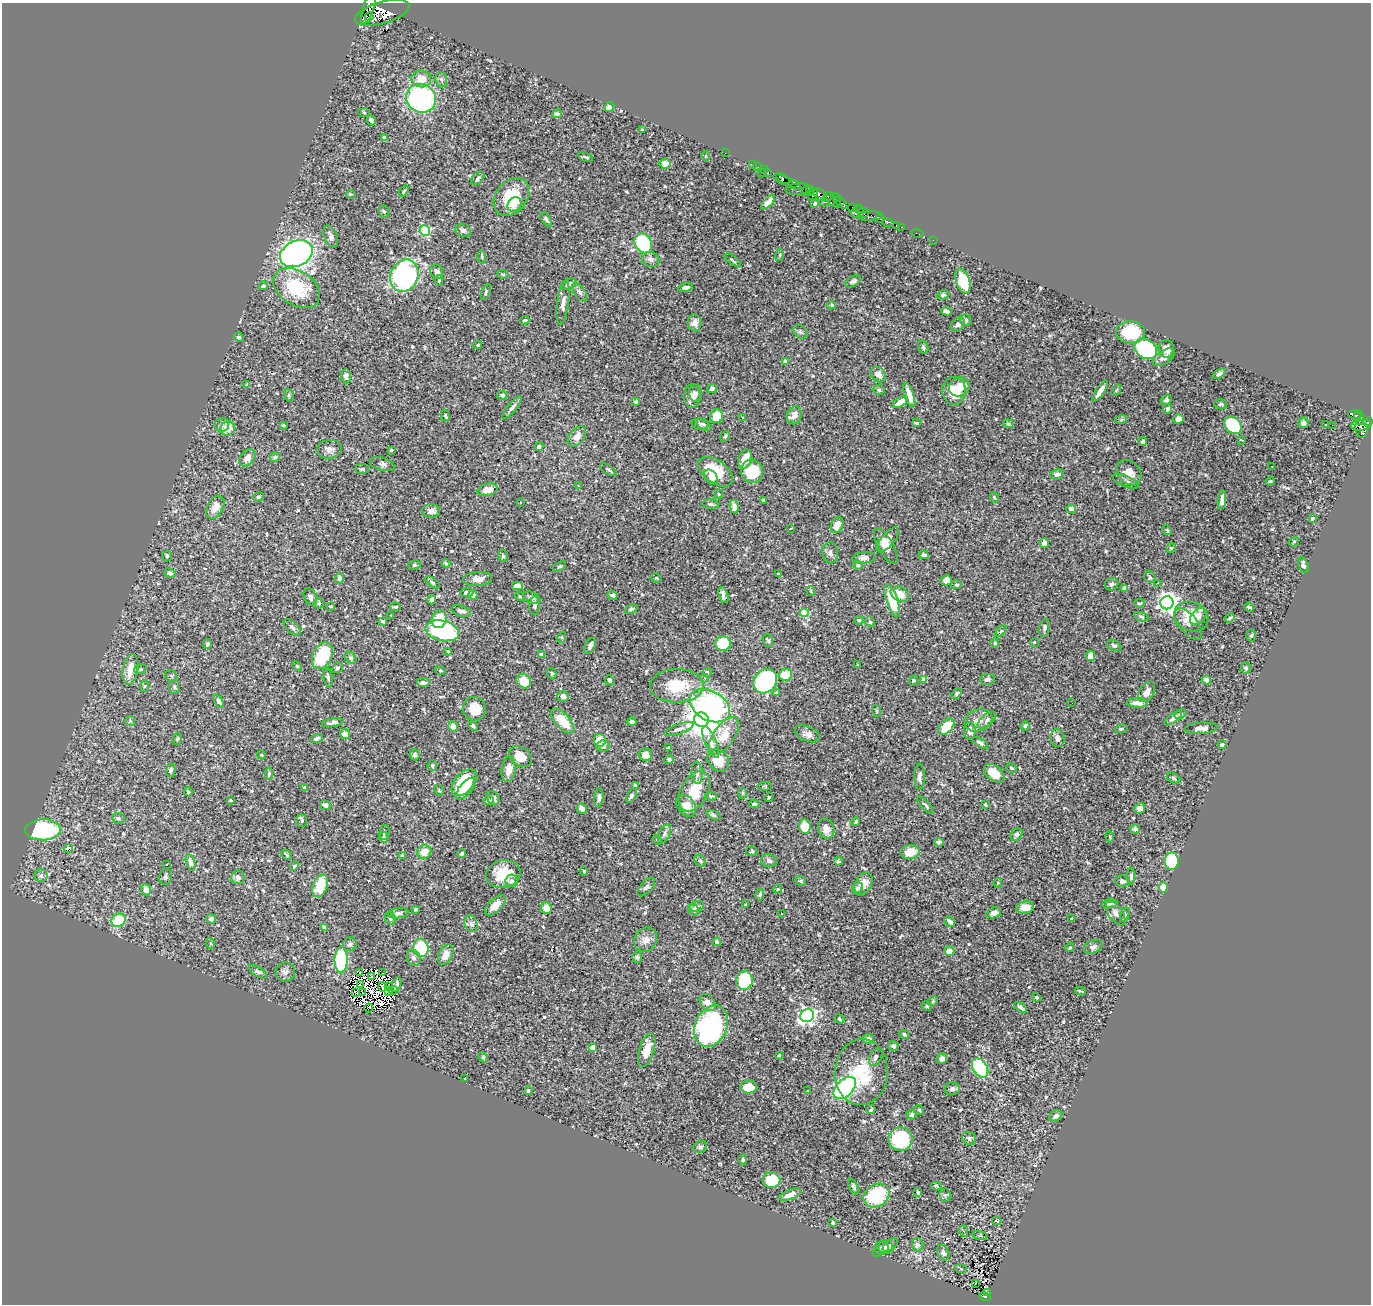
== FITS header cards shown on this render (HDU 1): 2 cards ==
NAXIS1  =                 1369
NAXIS2  =                 1302

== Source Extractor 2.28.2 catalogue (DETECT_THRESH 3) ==
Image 1369 x 1302 px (HDU 1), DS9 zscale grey, 1 PNG px = 1 image px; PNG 1373 x 1306 px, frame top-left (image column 1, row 1302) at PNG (2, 3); each listed source drawn as its Kron ellipse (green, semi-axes under 4 px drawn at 4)
Background 0.408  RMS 0.0095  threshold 0.0284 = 3 sigma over >= 5 px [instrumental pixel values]
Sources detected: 589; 5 with non-positive FLUX_AUTO (blend fragments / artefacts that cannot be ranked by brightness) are neither listed nor drawn; of the other 584, the 500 brightest by FLUX_AUTO listed and drawn (84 fainter detections omitted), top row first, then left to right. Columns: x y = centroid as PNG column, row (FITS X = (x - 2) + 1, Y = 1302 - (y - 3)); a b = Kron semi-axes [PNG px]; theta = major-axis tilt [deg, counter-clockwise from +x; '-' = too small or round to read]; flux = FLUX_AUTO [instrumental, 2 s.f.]
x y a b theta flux
369 7 18 5 71 3300
382 13 28 11 17 12000
369 17 4 4 - 1300
421 79 10 8 -6 7.7
441 80 8 6 -83 1.6
421 98 15 14 - 110
609 107 5 4 - 4
364 113 6 4 -4 0.7
557 114 5 4 - 1.8
371 120 5 3 - 2.5
642 130 4 3 - 0.7
384 138 4 4 - 4.4
725 153 2 2 - 2.4
706 156 5 4 - 0.64
585 157 8 3 -25 0.88
665 164 5 5 - 5
753 165 2 2 - 10
758 167 2 2 - 5.6
765 170 3 2 - 23
768 172 4 3 - 33
761 173 2 2 - 60
478 178 8 5 46 1.6
783 179 7 3 -32 420
787 182 16 4 -24 490
794 184 3 3 - 460
798 189 12 5 6 66
404 191 6 3 52 0.69
807 191 5 3 - 370
810 191 4 3 - 130
351 194 5 4 - 0.68
813 194 6 4 58 380
820 195 7 5 -40 500
828 196 4 3 - 170
511 197 21 15 52 25
840 201 10 3 -49 180
768 202 9 4 45 4.9
824 202 5 3 - 180
835 202 6 4 17 190
815 203 4 3 - 1.4
514 204 8 6 49 4.9
837 205 4 3 - 300
852 208 4 3 - 420
858 209 5 3 - 20
384 211 6 5 - 1
855 213 4 3 - 320
864 213 5 4 - 58
870 216 13 4 3 100
546 219 8 4 -56 1.5
880 219 4 3 - 650
888 222 6 4 -20 120
896 225 3 3 - 27
901 227 2 2 - 4600
463 230 8 6 -28 2.4
425 231 5 5 - 71
918 234 6 2 -19 8.2
331 236 11 6 -67 2.9
933 240 2 2 - 4.6
643 243 10 8 -61 49
296 254 17 12 25 280
780 255 6 3 73 0.7
482 257 7 3 -89 0.77
650 259 9 7 -23 2.4
733 260 10 2 -38 0.87
437 272 7 6 - 2.6
503 274 5 4 - 0.74
404 276 16 14 67 110
439 280 5 4 - 1.2
853 281 8 5 31 2
963 281 13 7 -71 20
569 284 9 5 25 1.7
263 286 5 3 - 1.5
686 287 7 4 13 2.2
297 288 25 17 -32 30
486 292 8 3 71 0.92
580 292 10 5 -53 2.1
943 295 6 4 22 1.1
563 303 22 6 82 3.9
832 305 4 4 - 0.72
946 311 5 4 - 2.5
525 320 5 4 - 0.88
966 320 6 5 - 1.5
694 323 8 7 - 3.5
958 324 7 6 - 3.1
800 332 7 6 - 1.3
1130 332 14 11 -3 30
239 337 5 4 - 1.3
478 345 4 3 - 0.71
923 347 7 5 -71 1.2
1146 349 12 9 -31 64
1166 349 8 7 - 5.2
1164 357 13 6 34 3.7
785 361 4 4 - 2.2
1219 374 7 4 33 1.5
878 375 8 7 - 4.8
346 376 7 5 -88 1.7
247 384 3 3 - 0.88
959 387 11 9 27 7.3
712 389 5 4 - 2.4
879 390 5 5 - 1.5
1116 390 6 4 58 0.81
954 391 14 12 -88 14
1100 391 12 4 56 4.4
696 393 8 6 -88 1.9
289 395 6 5 - 0.95
502 395 5 4 - 1.6
909 395 13 4 -72 6.1
692 396 11 8 86 3.5
1166 400 5 4 - 1.6
636 402 4 3 - 1.2
900 402 8 4 29 7.3
1220 404 6 4 1 0.95
512 408 14 4 51 2.5
1168 409 4 4 - 2.2
794 415 9 7 68 3.8
1355 415 6 3 -22 150
445 416 6 3 -74 0.89
717 416 7 6 - 12
742 418 3 2 - 1.2
1359 418 7 4 -79 300
1179 419 5 4 - 3.2
1121 420 6 4 20 0.94
1368 422 5 4 - 550
916 423 4 3 - 0.69
1303 423 5 5 - 2.2
700 424 8 5 -13 1.8
704 424 8 5 -39 1.9
1008 424 5 4 - 0.93
222 425 7 7 - 2.7
283 425 4 3 - 0.66
1233 425 10 7 -48 37
1325 425 3 3 - 110
1332 425 3 2 - 100
1361 425 10 5 9 400
228 429 7 7 - 8.1
1361 429 9 6 -76 310
577 436 11 7 50 5.2
725 436 6 4 48 1
1242 440 3 2 - 0.83
1143 441 4 3 - 1.8
539 447 4 4 - 2
329 449 12 9 6 3
391 450 4 4 - 0.71
275 457 5 4 - 2
247 458 9 7 48 4.2
745 459 10 6 67 8.4
383 464 12 6 -15 2
1272 466 3 2 - 0.63
362 469 7 5 0 1.1
608 470 10 3 -33 1.1
752 471 12 11 - 21
716 472 19 11 -37 21
1129 473 14 10 -46 6.6
1057 474 7 5 9 1.9
711 477 9 6 -53 2.6
1126 481 14 5 -20 2.3
1270 481 5 4 - 0.8
578 486 3 2 - 0.85
487 490 10 6 13 6.8
719 494 4 4 - 0.68
258 497 6 4 13 1
994 497 5 3 - 0.7
763 500 3 3 - 0.99
1222 500 9 4 86 3.2
520 503 3 2 - 0.77
711 504 8 4 -5 1.4
215 507 12 8 61 5.1
734 507 7 4 -77 3.9
1071 509 5 4 - 2.8
431 511 9 7 -4 2.8
1312 518 4 4 - 1.2
837 525 8 6 67 5.9
790 529 3 2 - 0.93
1167 530 5 4 - 0.74
888 540 15 6 50 4.3
1294 542 5 4 - 0.72
1044 543 5 5 - 3.2
886 546 20 7 -61 7.2
1171 548 4 4 - 0.81
830 553 10 7 -83 2.2
924 555 5 3 - 1.2
167 556 5 5 - 0.86
503 556 6 4 -74 0.98
864 558 12 5 5 3.1
446 563 4 3 - 0.85
414 565 6 4 13 0.86
858 565 5 4 - 1.1
1303 565 8 5 -73 2
559 566 7 4 32 0.98
170 573 6 5 - 1.8
779 574 3 3 - 0.85
1150 577 6 5 - 1
340 578 6 4 84 2.1
656 578 5 4 - 0.85
478 579 14 7 5 4.9
946 580 5 5 - 4.8
432 582 8 4 -36 1.1
1157 583 3 2 - 1.5
1112 584 7 6 - 1.7
956 585 5 4 - 0.84
517 586 5 4 - 3.1
1124 588 4 4 - 4.5
811 591 5 4 - 0.7
467 592 6 4 5 2.7
900 594 10 6 -33 7.5
473 595 5 4 - 2.9
613 595 5 3 - 1.4
723 595 8 4 -72 2.5
520 596 5 3 - 0.7
310 597 9 6 -67 2.2
532 597 9 5 -23 2
432 600 4 4 - 1.7
892 601 17 5 -71 26
319 603 5 5 - 1.1
1139 603 5 4 - 0.96
1167 603 6 6 - 400
331 606 4 2 - 0.75
535 606 9 5 85 2
395 607 5 4 - 0.81
1249 607 5 4 - 0.76
631 609 7 4 25 1.3
461 611 10 5 -16 2.5
804 613 4 4 - 21
391 615 3 2 - 0.77
1141 617 7 4 -19 1
1191 617 17 14 -24 15
1198 617 10 7 50 3.7
1230 618 5 4 - 1.3
439 619 9 7 74 20
859 620 4 4 - 0.76
383 621 4 3 - 0.99
870 622 5 4 - 1.2
1188 624 19 9 -50 3.8
292 627 10 5 -42 1.8
1044 628 9 5 81 1.9
442 631 17 10 -13 81
1001 631 6 4 44 0.87
1251 636 6 4 86 0.9
562 637 6 4 72 0.74
768 640 6 5 - 1.1
1034 642 3 3 - 0.61
723 643 8 7 - 20
995 643 5 3 - 0.63
207 644 5 4 - 1.1
1114 645 8 5 -28 1.2
590 646 8 5 64 2.6
448 651 4 4 - 0.64
541 655 4 3 - 4.5
322 656 14 9 65 32
1091 656 5 4 - 7.5
351 658 7 5 -48 1.3
858 665 3 2 - 0.73
297 666 5 3 - 0.64
337 668 6 4 35 1.1
1246 668 5 5 - 2
130 669 16 7 79 9.5
140 669 6 5 - 0.96
440 671 5 4 - 0.77
707 672 4 4 - 2
552 673 5 4 - 1.1
786 675 6 6 - 11
171 676 6 5 - 1.1
328 678 10 3 -80 1.2
705 678 4 4 - 0.87
987 679 7 5 1 2
609 680 5 4 - 2
924 680 4 4 - 7
1206 680 5 4 - 3.1
524 681 8 6 -46 14
765 681 13 11 52 94
913 681 5 4 - 0.95
423 682 6 5 - 2.1
145 686 6 4 87 0.81
677 686 27 17 0 21
175 687 6 5 - 1.5
777 692 3 3 - 1.1
1147 692 11 7 58 4.4
956 694 6 4 52 1.2
563 696 6 5 - 2.3
219 701 7 4 -61 1.9
1072 703 2 2 - 1.9
1137 703 10 5 -2 4.3
710 706 22 14 -30 100
474 709 12 11 - 10
877 711 6 3 -71 0.64
1180 714 6 4 27 1.1
1173 718 10 4 36 1.8
701 720 7 7 - 1800
978 720 14 10 19 5.2
987 720 11 5 40 2.2
130 721 5 5 - 0.94
563 721 15 7 -48 17
632 722 4 4 - 2.7
333 723 11 4 9 1.9
453 726 5 5 - 4.2
473 726 5 4 - 1.4
1025 726 5 3 - 1.2
946 727 10 6 47 14
1201 728 16 5 4 3.2
679 729 15 5 20 2.5
1121 729 6 4 11 1.1
970 731 9 5 -87 3.5
345 734 5 4 - 5
807 734 13 7 -23 3.1
724 736 21 10 55 12
1058 738 9 7 -76 3.2
177 739 6 3 70 0.67
317 739 6 4 18 1.8
600 740 6 6 - 12
711 742 17 5 -67 3.2
980 743 9 4 -31 1.6
1222 744 4 3 - 1.4
603 746 6 5 - 2
669 748 4 3 - 1.2
261 755 4 4 - 0.62
415 755 5 5 - 1.7
646 755 6 6 - 4.6
520 756 12 9 -34 11
669 760 4 4 - 1.6
718 760 12 9 -46 11
432 765 5 4 - 1
1011 768 6 4 -27 0.72
508 769 13 7 83 5.4
171 770 6 5 - 1.5
697 773 11 5 -86 2.4
994 773 12 7 -40 8.7
269 774 6 4 -90 0.96
919 777 13 5 -90 2.9
1174 778 7 5 -29 1.3
464 783 16 9 49 21
635 786 4 3 - 1.2
765 786 7 4 4 0.78
304 788 4 3 - 1.9
466 788 13 6 49 4.4
439 790 6 3 -55 0.65
694 791 22 13 61 19
188 792 4 3 - 1.3
743 793 6 4 89 0.87
631 796 7 4 60 1.9
711 796 6 4 1 0.94
599 797 10 4 83 2.2
769 797 5 3 - 0.69
493 798 7 5 -47 2.3
230 800 3 2 - 0.63
489 801 5 4 - 2.2
755 804 5 4 - 1.1
325 805 6 5 - 2.9
926 805 11 3 -47 1.2
985 805 3 2 - 0.7
686 806 12 8 -53 7
1140 808 5 5 - 2.8
582 809 5 4 - 3
713 815 7 4 -27 0.91
118 818 6 5 - 1.3
302 821 6 5 - 0.81
856 822 5 2 - 0.78
805 827 7 5 -82 14
826 829 10 8 -72 5.6
1135 829 5 4 - 2
43 830 18 10 2 76
384 832 7 5 79 1.3
665 834 10 5 64 2.1
1017 835 6 5 - 1.5
384 837 5 3 - 0.91
1110 837 5 3 - 0.65
657 840 5 4 - 0.75
939 842 5 3 - 1.1
68 848 5 3 - 8.8
752 851 6 5 - 0.94
424 852 7 6 - 6.6
910 852 9 7 10 9.2
462 853 4 3 - 1.3
286 855 6 3 -46 0.89
402 855 3 3 - 0.78
700 861 6 5 - 1.2
769 861 8 6 -16 2
838 861 4 3 - 0.93
1172 861 9 7 84 34
190 862 8 4 -76 1.9
167 865 3 3 - 1.4
294 866 5 4 - 0.98
584 871 4 4 - 0.73
503 874 17 14 12 19
41 876 6 6 - 1.8
1131 876 8 3 90 1.3
165 877 8 6 78 1.5
238 877 7 6 - 2.9
512 881 6 6 - 2.2
800 881 5 5 - 0.79
1123 881 7 5 -9 1.9
998 883 5 4 - 0.64
863 884 12 8 64 5.6
320 886 12 7 67 19
646 887 11 5 49 1.8
857 888 6 5 - 1.6
1163 888 5 4 - 11
778 889 5 4 - 0.68
146 890 6 5 - 5.2
760 894 6 4 79 0.81
1110 904 7 3 11 1.1
495 905 13 6 43 7
746 905 4 3 - 0.89
697 906 7 5 24 1.3
1025 907 8 6 7 7.1
546 908 6 5 - 8
416 909 3 3 - 1.2
694 910 6 5 - 1.8
398 913 11 5 9 1.7
782 913 3 2 - 1.3
994 913 7 5 21 3.1
1116 913 14 7 -55 2.6
1125 915 7 3 72 0.82
390 918 6 5 - 1.5
211 919 5 4 - 1.7
1072 919 3 3 - 1.7
119 920 7 6 - 23
950 921 6 4 -44 2.9
471 924 8 6 -73 2.1
324 927 4 3 - 5.9
646 940 13 11 61 4.7
717 942 4 4 - 2.3
210 943 5 3 - 0.68
350 944 7 6 - 1.8
1093 947 10 6 24 2.1
421 948 9 7 -84 33
1070 948 4 3 - 0.89
949 951 5 5 - 4.6
446 955 11 7 63 6.1
637 957 6 5 - 1.2
414 958 8 6 -69 2.7
341 960 13 6 89 59
258 972 10 4 -31 1.5
285 972 10 9 - 2.8
360 972 4 2 - 0.8
383 973 3 2 - 1.1
371 976 3 2 - 0.88
744 981 9 8 - 27
360 984 4 2 - 0.9
397 984 7 4 68 1.3
389 986 3 2 - 0.97
382 987 5 2 - 1.3
393 990 5 2 - 0.92
1081 991 5 2 - 0.78
356 992 4 2 - 0.89
388 992 4 2 - 0.65
363 993 2 2 - 1.3
1036 997 4 3 - 1.1
933 1001 5 4 - 0.73
708 1002 9 7 -52 4.5
927 1006 5 4 - 0.7
1021 1007 7 3 -38 1.7
369 1008 4 4 - 1.6
807 1016 7 6 - 240
840 1019 5 3 - 0.91
711 1026 21 16 66 130
904 1034 5 4 - 0.87
868 1039 6 5 - 3.1
893 1046 5 5 - 1.2
593 1047 4 4 - 6
647 1050 17 7 73 8.6
779 1055 3 3 - 0.61
483 1057 6 4 -48 0.83
876 1057 9 6 63 2.2
942 1059 5 4 - 3.6
980 1068 10 7 -57 43
861 1072 33 26 86 31
465 1078 3 2 - 0.66
748 1087 8 6 -5 11
845 1088 13 8 44 96
952 1089 7 6 - 2
807 1090 3 2 - 0.66
528 1091 3 3 - 0.96
871 1110 5 3 - 0.73
919 1110 5 4 - 0.77
912 1115 5 4 - 1.9
1056 1116 7 5 28 2.5
969 1138 7 6 - 1.9
900 1139 12 12 - 41
700 1147 7 5 27 1.3
743 1159 5 3 - 1.2
772 1180 8 7 - 20
936 1186 5 4 - 0.99
854 1187 8 4 -65 1.1
918 1192 4 3 - 1.6
790 1195 11 5 21 5.4
877 1195 14 11 32 45
945 1195 7 5 -85 1.3
997 1221 4 3 - 1.3
833 1223 4 3 - 1
964 1231 6 3 -70 0.72
980 1235 8 4 -9 0.71
890 1245 9 5 41 1.4
917 1245 6 6 - 1.9
886 1247 7 7 - 1.9
882 1248 7 7 - 1.8
876 1252 2 2 - 0.86
943 1253 8 5 -64 2.9
961 1269 6 3 -20 0.66
975 1284 3 2 - 1
988 1292 4 2 - 2.3
985 1296 5 4 - 58
At the frame edge (FLAGS 8, measured only in part): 1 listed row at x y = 369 7
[84 fainter detections neither listed nor drawn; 5 non-positive-flux detections neither listed nor drawn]